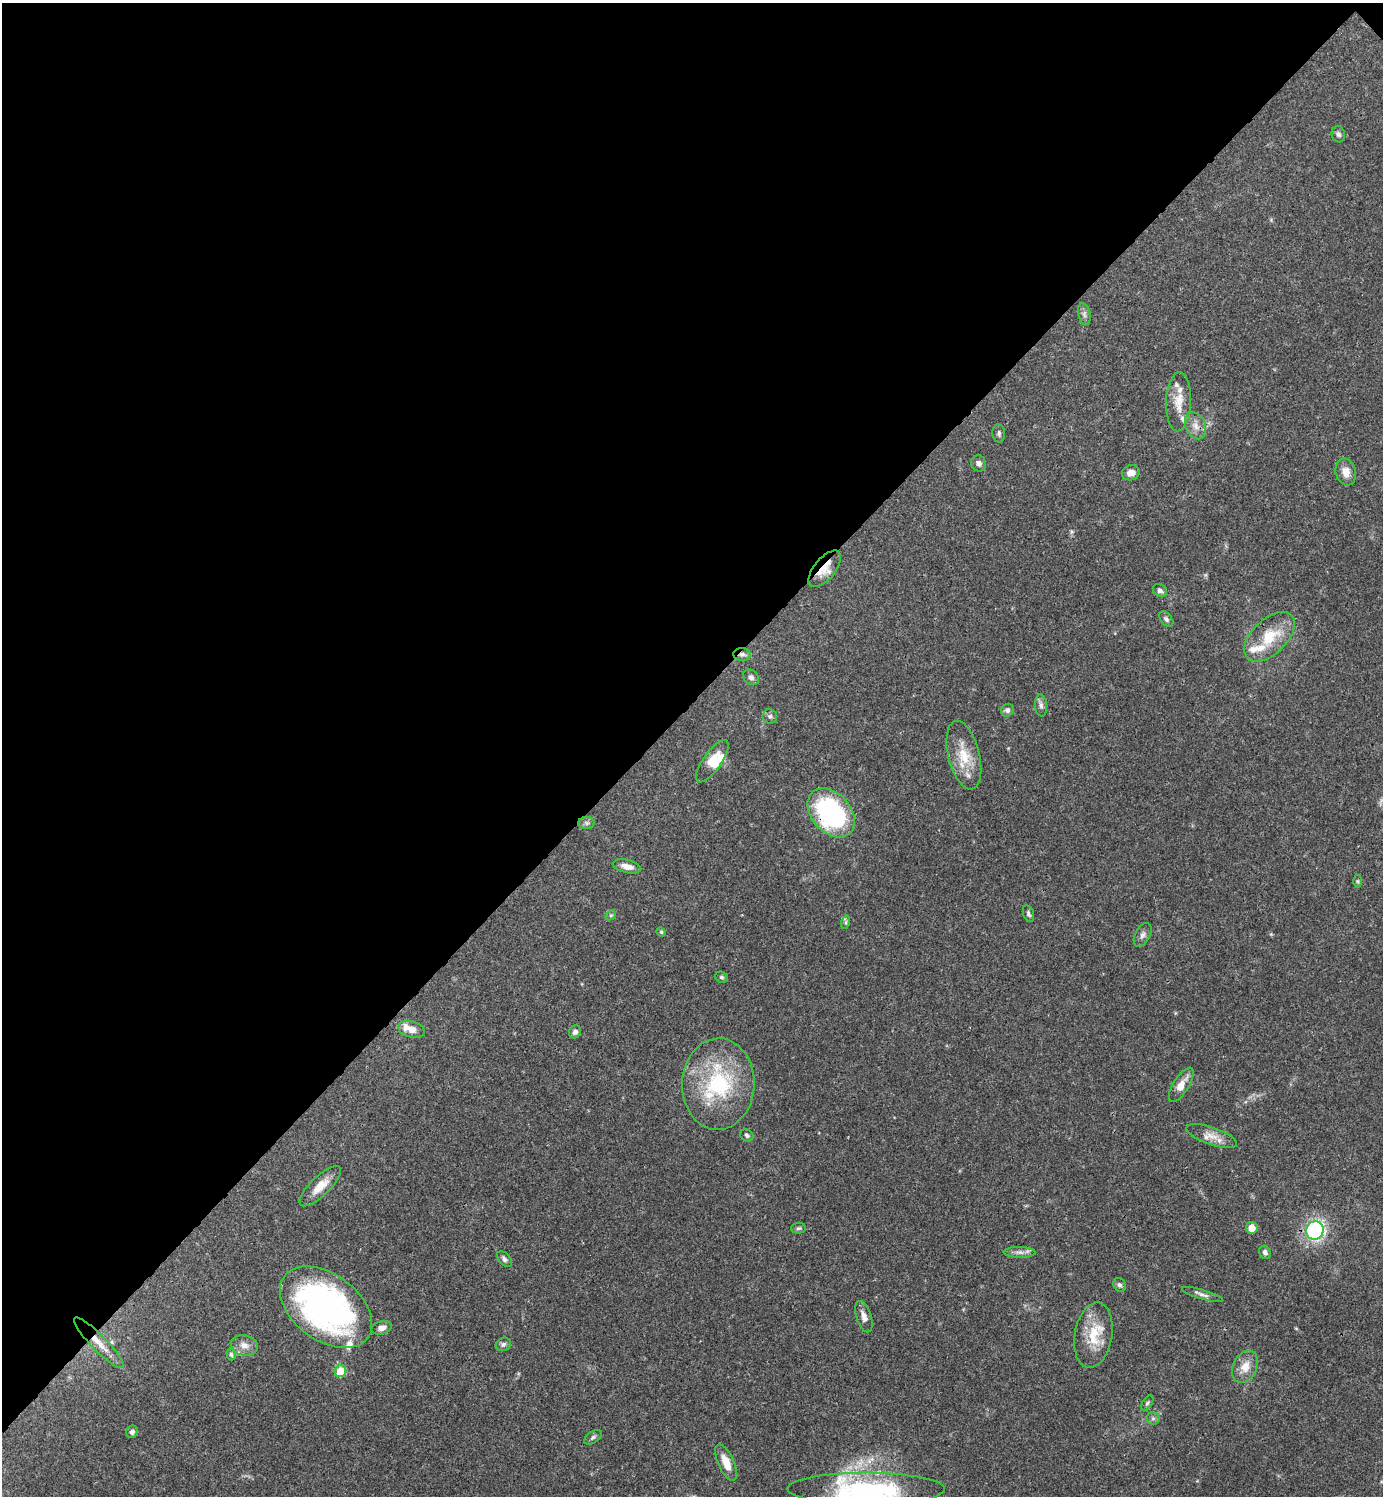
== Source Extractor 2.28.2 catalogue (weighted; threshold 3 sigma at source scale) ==
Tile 2 of 4 x 4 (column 2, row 1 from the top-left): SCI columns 1680-3060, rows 4484-5977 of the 5981 x 5982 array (HDU 1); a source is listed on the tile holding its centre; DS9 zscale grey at full resolution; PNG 1385 x 1498 px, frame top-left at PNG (2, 3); each listed source drawn as its Kron ellipse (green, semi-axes under 4 px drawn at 4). Shown black and unused: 47% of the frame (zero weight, under 3 of 4 exposures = <1% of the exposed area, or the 3 px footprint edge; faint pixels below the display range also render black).
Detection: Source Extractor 2.28.2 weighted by HDU 2 'WHT'; one run over the whole footprint, this tile lists its part. Background 0.0392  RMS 0.0027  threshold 0.012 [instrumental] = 3 sigma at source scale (4.5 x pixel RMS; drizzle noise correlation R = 1.50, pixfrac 1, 0.05/0.05 arcsec/px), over >= 5 px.
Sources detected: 69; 1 inside a brighter object's white glare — neither listed nor drawn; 8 inside a brighter listed object's ellipse — not listed separately; the other 60 listed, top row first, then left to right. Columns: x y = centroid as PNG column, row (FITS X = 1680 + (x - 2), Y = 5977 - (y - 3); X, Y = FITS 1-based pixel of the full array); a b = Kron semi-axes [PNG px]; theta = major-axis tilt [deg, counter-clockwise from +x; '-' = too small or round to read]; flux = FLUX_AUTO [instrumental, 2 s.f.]
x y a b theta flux
1338 134 8 6 -74 0.79
1084 314 11 6 -77 0.92
1179 402 29 12 88 4.9
1196 426 14 10 -66 2.3
999 433 9 6 -85 0.72
979 463 8 7 - 1.1
1346 472 13 10 -74 2.6
1131 473 9 7 15 1.8
825 569 22 10 51 4.1
1160 590 7 6 - 0.83
1166 619 9 5 -51 0.68
1270 637 31 17 44 9.8
742 654 8 6 -5 1
751 677 9 7 -42 0.81
1041 705 11 6 -84 1
1007 710 7 6 - 0.77
770 716 7 7 - 0.71
964 755 35 15 -76 7.5
712 761 25 9 55 4.5
831 813 28 19 -48 44
587 823 8 6 -2 0.74
627 866 14 6 -12 2
1358 881 6 4 -90 0.4
1028 914 9 5 -73 0.63
611 915 6 4 43 0.39
846 922 7 4 72 0.48
661 932 5 4 - 0.3
1143 935 13 7 63 1.1
721 977 6 5 - 0.55
412 1029 13 8 -15 2.5
575 1032 7 5 57 0.82
718 1084 46 36 88 27
1181 1085 20 7 58 3.1
747 1135 7 5 -34 0.63
1212 1136 27 8 -19 3.1
320 1186 27 9 44 4.1
798 1228 7 5 3 0.5
1252 1228 6 6 - 3.3
1315 1230 9 8 - 41
1019 1252 16 5 -1 1.3
1265 1252 7 5 -66 0.93
504 1259 9 5 -48 0.83
1119 1285 7 6 - 0.67
1202 1295 21 4 -16 1.1
326 1307 52 33 -37 94
864 1317 16 7 -72 1.9
382 1328 10 6 14 1.4
1093 1335 33 18 80 8.3
99 1343 34 7 -45 4.2
503 1344 8 6 30 0.77
244 1345 13 10 -14 2.2
231 1354 6 4 -73 0.44
1245 1367 17 12 64 3.4
340 1371 6 5 - 7.4
1147 1403 8 4 57 0.54
1153 1418 6 6 - 0.59
132 1432 6 5 - 0.93
593 1437 10 5 34 0.64
726 1463 19 8 -66 3.7
866 1489 79 16 0 26
Overlapping masked pixels (flux is a lower limit): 4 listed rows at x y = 825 569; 742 654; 831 813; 99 1343